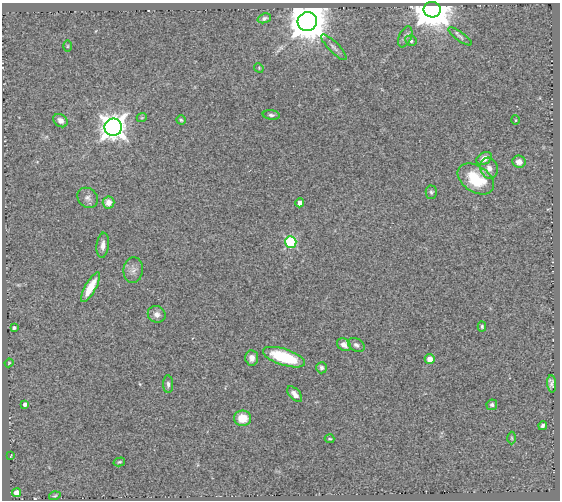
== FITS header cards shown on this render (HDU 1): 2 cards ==
NAXIS1  =                  558
NAXIS2  =                  498

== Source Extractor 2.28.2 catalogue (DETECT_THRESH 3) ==
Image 558 x 498 px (HDU 1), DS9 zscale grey, 1 PNG px = 1 image px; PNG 562 x 502 px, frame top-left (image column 1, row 498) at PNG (2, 3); each listed source drawn as its Kron ellipse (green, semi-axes under 4 px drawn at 4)
Background 0.729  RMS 0.057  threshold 0.171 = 3 sigma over >= 5 px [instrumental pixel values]
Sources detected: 50; all 50 listed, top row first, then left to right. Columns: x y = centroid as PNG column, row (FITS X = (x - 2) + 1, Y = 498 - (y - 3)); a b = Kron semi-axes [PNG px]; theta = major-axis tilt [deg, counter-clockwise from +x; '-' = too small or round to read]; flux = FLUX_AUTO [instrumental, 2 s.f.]
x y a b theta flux
432 10 8 7 - 12000
264 18 7 4 18 10
307 22 10 9 - 13000
460 36 14 4 -35 11
405 37 11 6 66 14
411 41 6 5 - 8
67 46 5 3 - 4
334 47 17 5 -46 17
259 68 5 4 - 3.9
271 115 8 4 -7 10
142 117 5 3 - 3.7
181 120 5 4 - 5.2
515 120 5 3 - 2.9
60 121 8 6 -37 23
113 127 9 8 - 3900
484 158 8 6 31 30
519 162 7 6 - 23
489 168 10 8 -72 26
476 179 20 13 -33 170
431 192 6 6 - 7.4
88 198 11 9 -39 18
108 202 6 6 - 35
300 203 4 4 - 36
291 242 6 5 - 330
103 245 12 6 84 20
133 270 13 10 84 23
90 287 16 5 61 70
157 314 9 8 - 18
482 326 5 4 - 5.6
14 328 3 3 - 9.1
344 345 7 5 -37 22
356 345 9 6 -29 13
284 357 22 8 -18 210
252 358 7 6 - 19
430 359 5 5 - 35
9 363 4 3 - 3.7
321 368 5 5 - 9.4
168 384 9 5 -88 11
552 384 8 4 -86 12
295 394 9 5 -46 21
25 404 4 4 - 16
492 405 5 5 - 9.2
243 418 8 8 - 68
543 426 4 3 - 10
512 438 6 4 -89 4.8
330 439 5 3 - 4.5
11 455 3 2 - 2.6
119 462 6 4 15 5
16 493 4 4 - 52
55 496 6 3 19 4.2